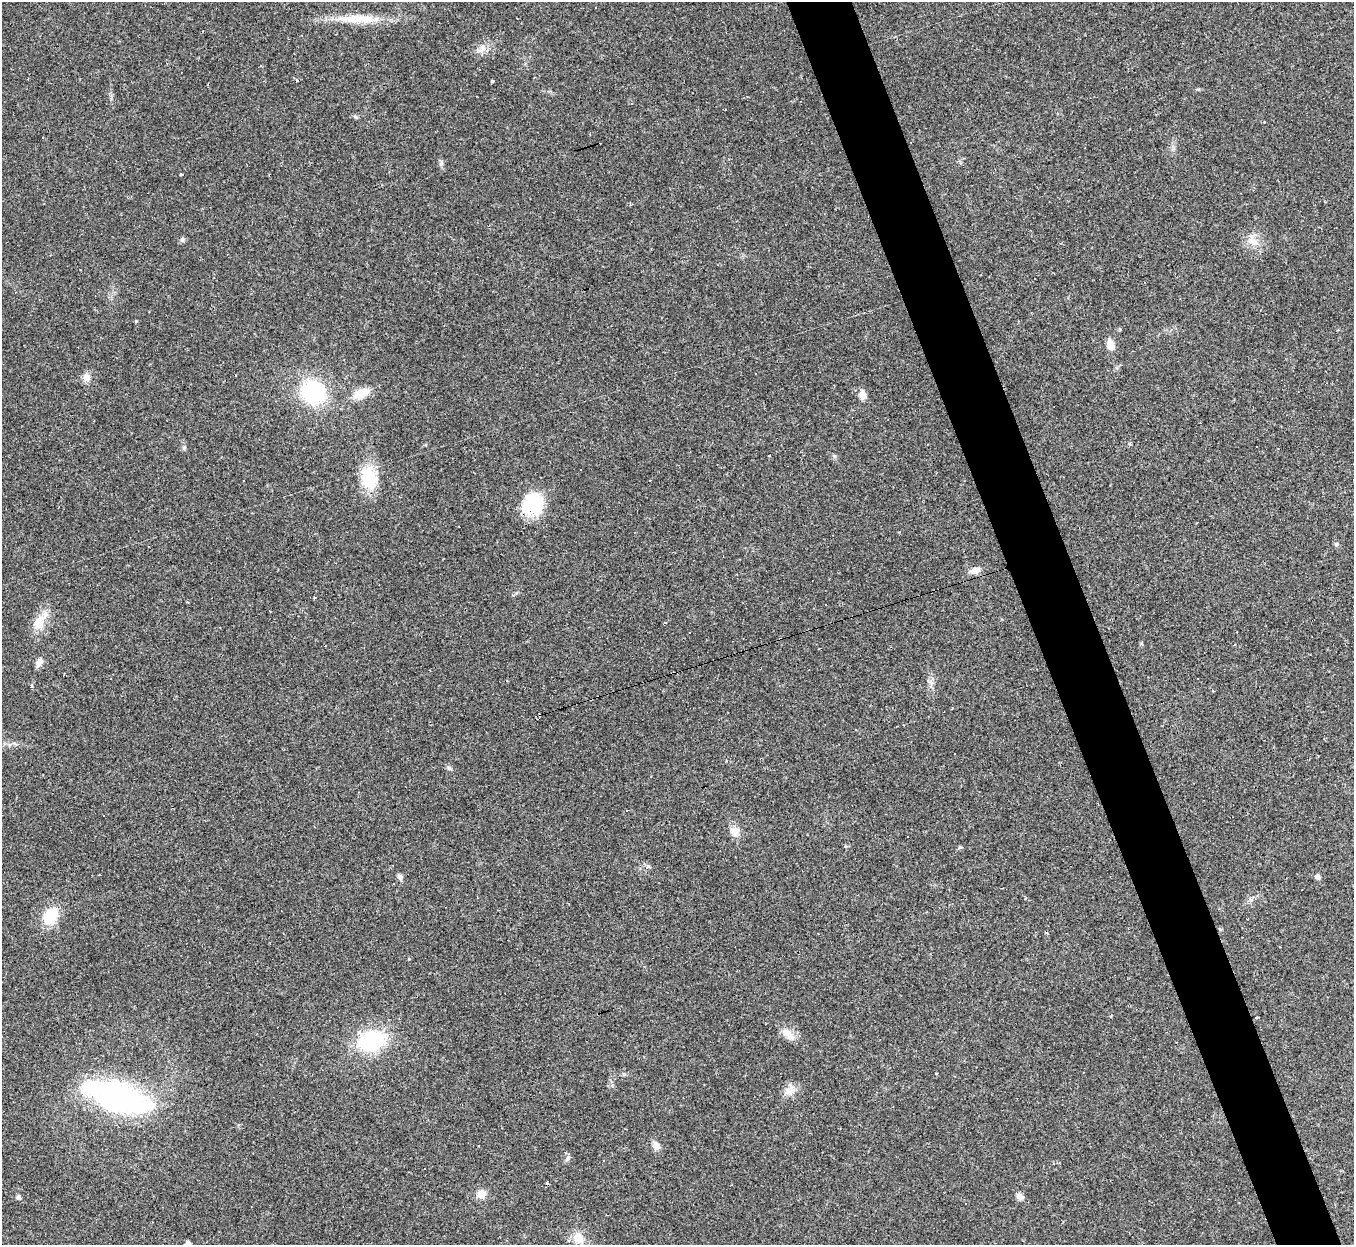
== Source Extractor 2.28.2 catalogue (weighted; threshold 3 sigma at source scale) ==
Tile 6 of 4 x 4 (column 2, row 2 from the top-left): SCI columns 1353-2704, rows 2759-4001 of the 5407 x 5390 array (HDU 1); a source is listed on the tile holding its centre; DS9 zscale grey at full resolution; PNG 1356 x 1247 px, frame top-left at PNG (2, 2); no overlay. Shown black and unused: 5% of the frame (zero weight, under 2 of 3 exposures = <1% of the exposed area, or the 3 px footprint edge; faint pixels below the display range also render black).
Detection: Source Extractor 2.28.2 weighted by HDU 2 'WHT'; one run over the whole footprint, this tile lists its part. Background 0.0571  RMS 0.0059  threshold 0.0264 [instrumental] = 3 sigma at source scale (4.5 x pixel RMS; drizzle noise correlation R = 1.50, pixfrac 1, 0.05/0.05 arcsec/px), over >= 5 px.
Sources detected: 54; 8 cosmic-ray / hot-pixel residue — not listed; the other 46 listed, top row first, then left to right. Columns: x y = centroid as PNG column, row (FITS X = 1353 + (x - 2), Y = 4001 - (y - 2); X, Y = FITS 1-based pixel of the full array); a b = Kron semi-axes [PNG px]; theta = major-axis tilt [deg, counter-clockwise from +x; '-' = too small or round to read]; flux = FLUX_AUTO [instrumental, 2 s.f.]
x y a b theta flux
595 7 2 2 - 0.6
363 19 38 10 -4 14
482 49 14 8 73 3.7
492 81 3 3 - 0.7
441 164 6 4 19 0.88
1253 241 11 8 -32 4.1
136 321 4 3 - 0.49
1110 345 13 8 -83 4.7
87 377 10 9 - 3.5
313 392 24 21 -42 47
361 393 19 10 25 10
862 394 12 7 -78 3.7
184 447 6 4 2 0.84
769 455 3 3 - 15
369 478 30 18 -74 21
533 504 27 22 62 25
1197 522 3 2 - 0.48
1336 544 5 5 - 0.86
975 570 10 7 15 4.6
39 622 21 12 65 9.2
39 662 11 7 54 3
931 682 9 4 -9 1.3
31 686 4 3 - 1.7
735 832 13 11 -74 4.5
960 847 5 5 - 0.82
400 877 7 6 - 1.8
1318 877 6 5 - 2.4
51 916 18 13 68 17
409 959 3 3 - 0.46
1256 1017 3 2 - 0.72
788 1034 20 9 -43 5.2
372 1041 26 18 16 46
936 1074 3 2 - 0.47
790 1090 15 11 44 5
117 1096 58 22 -18 150
656 1146 13 8 -59 3
567 1159 8 5 63 1.4
604 1160 3 3 - 1.5
424 1168 3 3 - 1.7
547 1183 5 3 - 0.7
482 1194 10 9 - 4.7
1020 1196 9 7 -65 2.3
18 1197 6 5 - 1.3
966 1204 3 3 - 1.9
579 1238 13 12 - 7.4
188 1244 7 5 -88 1.9
Overlapping masked pixels (flux is a lower limit): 1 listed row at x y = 533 504
Isophote crosses this tile's border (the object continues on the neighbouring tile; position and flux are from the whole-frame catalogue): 1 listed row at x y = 188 1244
Unlisted compact peaks at least as high as the median listed source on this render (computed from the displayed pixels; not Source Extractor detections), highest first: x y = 182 240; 449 768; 834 456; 648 866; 181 174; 1129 444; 1141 643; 356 117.